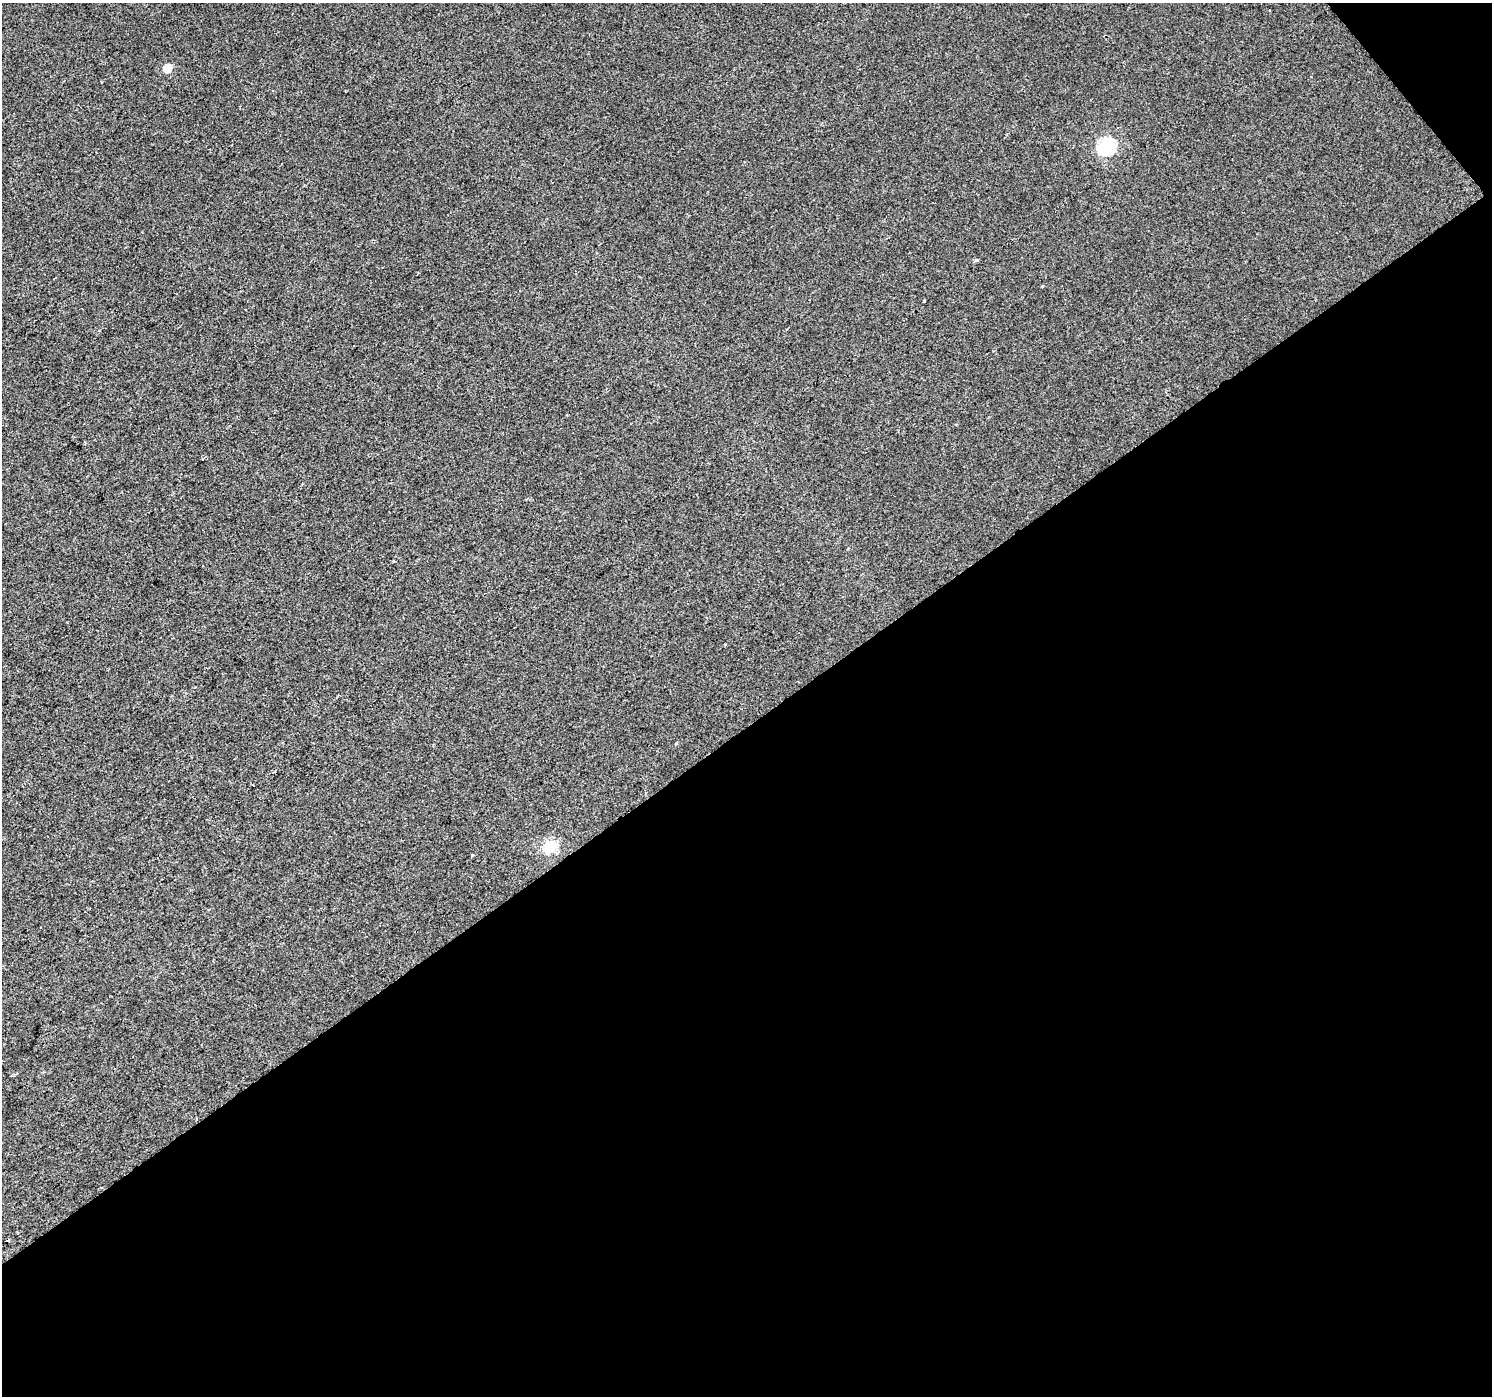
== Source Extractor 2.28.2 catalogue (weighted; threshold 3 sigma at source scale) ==
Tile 4 of 2 x 2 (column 2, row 2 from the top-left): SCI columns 1491-2980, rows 94-1487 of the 2980 x 2955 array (HDU 1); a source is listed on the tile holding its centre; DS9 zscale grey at full resolution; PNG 1494 x 1398 px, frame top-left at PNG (2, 3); no overlay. Shown black and unused: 49% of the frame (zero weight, under 2 of 3 exposures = <1% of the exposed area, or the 3 px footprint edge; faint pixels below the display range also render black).
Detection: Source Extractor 2.28.2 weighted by HDU 2 'WHT'; one run over the whole footprint, this tile lists its part. Background 0.0157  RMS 0.0079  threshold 0.0356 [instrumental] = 3 sigma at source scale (4.5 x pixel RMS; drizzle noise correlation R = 1.50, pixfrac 1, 0.0396/0.0396 arcsec/px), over >= 5 px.
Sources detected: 12; all 12 listed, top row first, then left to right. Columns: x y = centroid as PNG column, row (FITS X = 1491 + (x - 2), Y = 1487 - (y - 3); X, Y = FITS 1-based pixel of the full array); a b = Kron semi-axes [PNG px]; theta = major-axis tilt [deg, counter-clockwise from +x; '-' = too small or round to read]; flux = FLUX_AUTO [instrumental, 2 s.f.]
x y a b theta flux
167 68 6 6 - 16
1106 146 8 7 - 130
976 260 5 4 - 1.4
1042 286 3 3 - 1.3
924 301 3 3 - 4.8
245 309 3 2 - 1.6
203 459 3 2 - 0.62
394 561 3 3 - 0.9
274 771 5 3 - 1.1
550 846 7 6 - 69
472 855 3 3 - 1.5
7 1240 3 2 - 0.63
Unlisted compact peaks at least as high as the median listed source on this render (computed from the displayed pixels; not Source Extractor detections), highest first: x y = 676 743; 725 644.